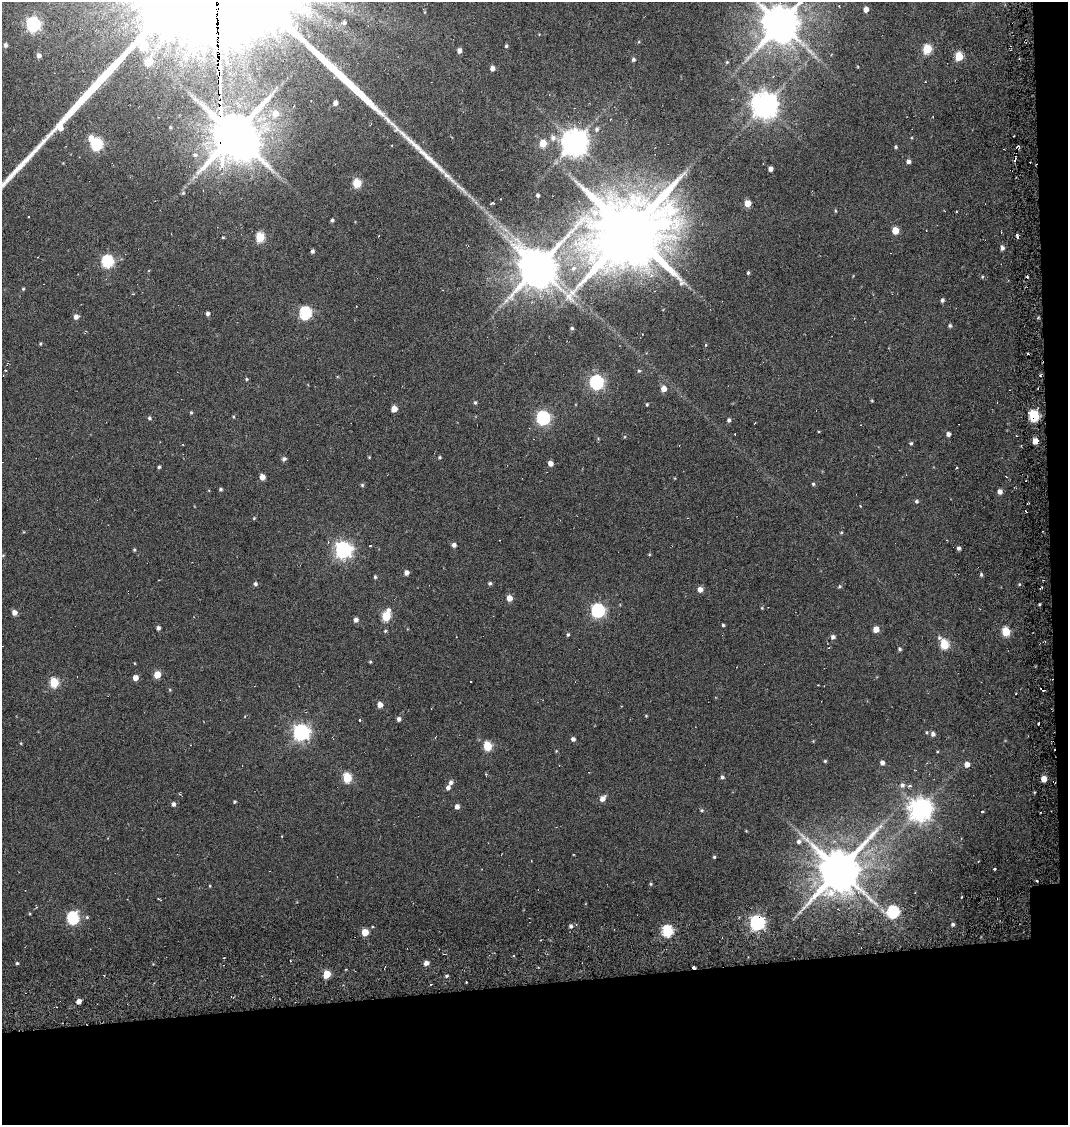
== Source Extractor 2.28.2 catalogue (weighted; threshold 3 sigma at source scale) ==
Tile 4 of 2 x 2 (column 2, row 2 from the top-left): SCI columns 1162-2227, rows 100-1222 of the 2322 x 2444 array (HDU 1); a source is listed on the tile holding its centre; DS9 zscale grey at full resolution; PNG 1070 x 1127 px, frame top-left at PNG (2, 2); no overlay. Shown black and unused: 14% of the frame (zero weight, under 6 of 12 exposures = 14% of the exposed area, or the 3 px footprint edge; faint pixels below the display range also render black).
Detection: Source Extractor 2.28.2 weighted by HDU 2 'WHT'; one run over the whole footprint, this tile lists its part. Background 0.041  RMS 0.012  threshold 0.0482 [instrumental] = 3 sigma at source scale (4.09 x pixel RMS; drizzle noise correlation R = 1.36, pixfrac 0.8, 0.0396/0.0396 arcsec/px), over >= 5 px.
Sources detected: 203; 2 inside a brighter object's white glare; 17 cosmic-ray / hot-pixel residue — not listed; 3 inside a brighter listed object's ellipse — not listed separately; the other 181 listed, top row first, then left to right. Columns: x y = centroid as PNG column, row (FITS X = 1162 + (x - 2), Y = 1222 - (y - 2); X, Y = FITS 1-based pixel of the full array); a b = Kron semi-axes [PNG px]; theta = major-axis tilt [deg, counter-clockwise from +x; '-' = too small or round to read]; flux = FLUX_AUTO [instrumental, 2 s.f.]
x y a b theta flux
216 6 9 7 12 1700
866 9 5 5 - 6.3
344 22 7 6 - 3.4
780 23 11 10 - 3700
33 24 6 6 - 220
5 45 5 5 - 2.9
506 46 4 4 - 1.7
927 49 5 5 - 48
459 50 5 4 - 5
39 56 5 4 - 4.3
959 57 5 5 - 40
633 59 5 4 - 2.2
149 61 7 5 38 24
219 62 6 4 -84 34
727 62 5 4 - 1.1
492 68 4 4 - 5.1
219 79 11 3 -85 200
219 97 3 3 - 40
335 103 4 4 - 5.1
765 105 8 8 - 1300
220 110 11 5 85 110
275 113 9 8 - 13
610 119 3 2 - 0.82
597 129 7 6 - 3.2
234 134 13 9 55 5300
91 138 6 6 - 8.1
553 138 8 8 - 5.9
575 142 9 8 - 1300
543 143 5 5 - 23
97 144 6 6 - 110
896 147 4 4 - 1.5
1018 147 3 3 - 2.9
195 155 7 6 - 3.2
908 161 4 4 - 3.7
770 169 4 4 - 4.9
357 183 5 5 - 43
183 193 6 5 - 1.5
538 195 4 3 - 2.2
492 203 6 3 23 1.3
748 203 5 4 - 18
332 220 4 4 - 2
895 230 5 5 - 19
629 232 26 21 28 11000
223 237 4 3 - 1.1
260 237 5 5 - 51
1002 248 5 5 - 3.4
312 251 4 3 - 2.6
107 261 6 6 - 120
538 267 11 11 - 4200
573 268 9 8 - 5.9
748 273 4 3 - 1.5
982 277 4 3 - 1.1
23 289 4 3 - 1.2
133 294 3 3 - 0.88
942 300 5 4 - 2.5
305 313 6 6 - 140
208 314 4 4 - 3.2
76 317 5 5 - 5.2
950 326 5 4 - 1.9
572 328 4 4 - 1.8
40 344 4 4 - 1.1
706 345 4 3 - 1.2
5 370 3 2 - 0.71
639 371 5 4 - 1.4
246 379 4 4 - 1.3
596 382 6 6 - 230
664 389 5 5 - 10
872 401 3 3 - 0.89
475 402 5 4 - 1.6
647 404 4 3 - 1.1
394 409 5 4 - 12
191 412 4 4 - 1.2
1034 416 5 5 - 87
149 418 5 4 - 2
543 418 6 6 - 220
729 420 5 4 - 2.4
948 434 4 4 - 4.1
1035 441 4 4 - 13
911 443 5 5 - 1.7
369 457 3 3 - 0.85
439 457 4 3 - 1.4
284 459 5 4 - 2.9
550 463 4 4 - 7
159 467 4 3 - 1.6
262 477 5 4 - 8.9
1007 477 4 2 - 1.1
813 484 4 4 - 1.7
362 485 5 5 - 1.6
221 489 4 3 - 1.6
1000 492 4 4 - 6
916 501 5 5 - 2
860 506 3 2 - 1
254 518 4 4 - 1.1
841 532 5 3 - 1
947 540 2 2 - 0.67
454 545 5 4 - 4.2
370 546 3 2 - 0.84
959 548 4 4 - 3.1
134 550 4 4 - 1.2
343 550 7 6 - 400
3 555 5 3 - 0.85
406 573 5 4 - 4.7
981 574 5 4 - 1.6
375 577 4 3 - 1.5
490 583 4 4 - 2
255 584 5 5 - 2.4
1019 584 5 3 - 0.98
839 586 5 4 - 1.6
700 589 5 5 - 7.8
509 598 5 5 - 8.5
762 608 4 3 - 0.92
388 610 6 6 - 4
598 610 6 6 - 200
14 612 5 5 - 6.2
386 616 5 5 - 48
356 620 5 5 - 4.3
723 625 3 3 - 1.5
158 628 4 4 - 3
876 629 4 4 - 13
385 631 4 4 - 1.3
1006 632 5 5 - 40
568 634 5 4 - 1.7
833 637 5 5 - 3.4
944 644 7 5 -60 50
900 649 5 4 - 2
370 662 4 3 - 1.1
157 674 5 5 - 20
135 678 4 4 - 8.4
54 683 5 5 - 53
1042 689 4 2 - 1.7
380 705 5 5 - 8.1
646 716 3 3 - 0.92
399 719 5 4 - 3.5
360 720 4 2 - 0.65
1038 723 3 2 - 2.6
301 732 7 6 - 390
926 732 4 4 - 1.2
933 734 5 5 - 3.7
573 739 4 4 - 3.4
21 743 4 3 - 0.88
487 746 5 5 - 43
556 751 4 4 - 0.9
825 761 4 4 - 1.3
882 763 4 4 - 3.8
967 764 5 5 - 8.1
486 774 3 3 - 1.1
722 777 5 4 - 2.1
347 778 6 5 - 50
1044 779 4 4 - 13
451 782 6 5 - 3.6
902 785 6 6 - 3.9
910 786 5 5 - 2
448 787 5 4 - 4.1
602 798 6 5 - 7.2
234 802 4 3 - 1.2
173 804 4 4 - 3.6
457 807 5 4 - 4.7
920 809 8 8 - 930
702 810 5 4 - 1.4
982 812 3 3 - 1.5
799 842 6 6 - 3.5
714 857 3 3 - 1.4
839 870 13 11 60 5100
1037 881 3 2 - 1.9
650 884 5 3 - 1.2
210 886 4 2 - 0.8
893 912 6 5 - 120
87 917 5 5 - 1.5
73 918 6 6 - 120
757 923 6 6 - 280
953 924 4 4 - 2.5
571 926 5 5 - 2.7
667 931 6 5 - 96
365 932 5 5 - 19
17 963 4 4 - 1.6
426 963 5 4 - 5.5
693 967 3 3 - 3.9
327 974 5 5 - 23
447 976 4 3 - 1.7
466 982 3 3 - 1.3
79 1001 5 4 - 5.7
Overlapping masked pixels (flux is a lower limit): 7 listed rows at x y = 1018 147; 1034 416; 1035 441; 1042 689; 1044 779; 757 923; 693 967
Isophote crosses this tile's border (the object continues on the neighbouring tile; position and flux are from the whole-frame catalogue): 1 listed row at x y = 780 23